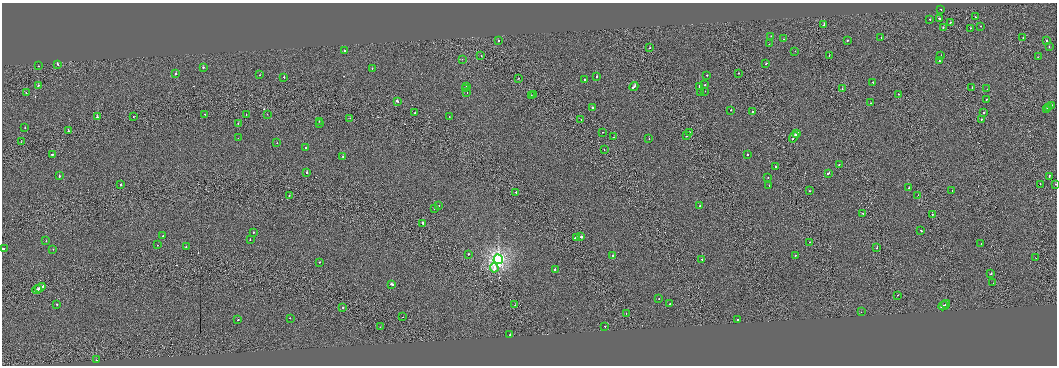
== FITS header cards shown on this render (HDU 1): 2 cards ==
NAXIS1  =                 2110
NAXIS2  =                  727

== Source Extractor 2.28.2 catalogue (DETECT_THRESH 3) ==
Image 2110 x 727 px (HDU 1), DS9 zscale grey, zoomed out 1/2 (1 PNG px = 2 x 2 image px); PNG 1059 x 368 px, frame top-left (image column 2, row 726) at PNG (2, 3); each listed source drawn as its Kron ellipse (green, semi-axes under 4 px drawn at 4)
Background 0.00523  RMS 0.17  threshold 0.5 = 3 sigma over >= 5 px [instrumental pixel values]
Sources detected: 184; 18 cannot appear on this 1/2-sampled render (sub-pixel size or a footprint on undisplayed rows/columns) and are neither listed nor drawn; the other 166 listed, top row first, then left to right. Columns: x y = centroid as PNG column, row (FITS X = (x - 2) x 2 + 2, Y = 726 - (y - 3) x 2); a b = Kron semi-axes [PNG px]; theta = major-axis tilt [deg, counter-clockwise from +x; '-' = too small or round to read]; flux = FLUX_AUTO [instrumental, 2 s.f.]
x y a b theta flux
941 9 2 2 - 120
975 17 2 1 - 63
940 18 2 2 - 220
930 19 2 2 - 190
950 23 2 1 - 89
824 25 4 2 - 250
981 26 2 2 - 51
943 27 2 2 - 180
970 28 2 2 - 110
771 36 2 2 - 39
881 37 2 1 - 37
1023 38 2 1 - 57
784 39 2 1 - 92
847 40 2 2 - 38
498 41 2 2 - 93
1047 41 2 2 - 86
769 44 2 1 - 110
1049 46 2 2 - 230
650 48 2 2 - 120
345 51 2 2 - 120
795 51 2 2 - 49
481 55 2 1 - 78
941 55 2 1 - 29
829 56 2 1 - 66
1038 57 2 1 - 80
462 59 2 1 - 30
939 61 2 2 - 95
766 63 2 2 - 140
57 64 2 2 - 99
38 66 2 1 - 44
203 67 2 2 - 130
372 68 2 2 - 90
738 73 2 2 - 100
175 74 2 2 - 190
260 75 2 1 - 45
707 75 2 2 - 92
284 77 2 2 - 110
597 77 2 2 - 160
518 78 2 1 - 47
584 80 2 2 - 55
873 82 2 1 - 100
39 85 2 2 - 190
704 85 2 2 - 80
466 86 2 1 - 16000
699 86 2 2 - 230
634 87 5 2 - 490
466 88 2 1 - 12000
972 88 2 2 - 50
842 89 2 1 - 120
987 89 2 2 - 70
705 91 2 1 - 30
467 92 2 1 - 6800
26 93 2 1 - 95
701 93 2 2 - 95
898 94 2 2 - 52
531 95 2 1 - 98
533 95 2 1 - 85
986 100 2 1 - 140
397 101 3 2 - 450
871 103 2 1 - 37
1051 106 4 1 - 280
592 107 2 2 - 180
1049 108 2 2 - 240
1046 109 4 2 - 290
731 110 2 1 - 150
752 111 2 1 - 27
415 113 2 2 - 150
983 113 2 1 - 180
205 114 2 1 - 150
267 114 2 1 - 50
246 115 2 1 - 47
97 117 2 2 - 130
133 117 2 1 - 71
449 117 2 2 - 30
350 118 2 2 - 19
581 119 2 1 - 38
981 119 2 2 - 95
319 121 2 1 - 19
320 123 2 2 - 53
238 124 2 2 - 94
25 127 2 2 - 61
68 131 2 2 - 71
603 132 2 1 - 40
689 133 2 2 - 130
797 133 3 2 - 950
686 136 2 2 - 240
614 137 2 1 - 53
794 137 6 1 54 1700
238 138 2 1 - 26
649 138 2 2 - 51
21 142 2 1 - 53
277 143 2 2 - 43
305 147 2 2 - 98
604 150 2 1 - 52
53 154 3 2 - 300
747 155 2 2 - 120
343 157 2 2 - 73
839 164 2 2 - 220
775 167 2 1 - 62
307 173 2 2 - 140
828 173 3 2 - 280
59 176 3 2 - 180
1049 176 2 2 - 120
768 177 2 2 - 63
120 184 2 2 - 74
1040 184 2 1 - 170
1055 184 2 2 - 47
769 185 2 2 - 37
909 188 2 2 - 61
952 190 2 1 - 46
810 191 2 2 - 120
516 192 2 1 - 110
918 195 2 1 - 130
289 196 2 1 - 90
439 206 2 2 - 100
700 206 2 2 - 150
435 208 2 2 - 110
863 214 2 2 - 220
932 214 2 2 - 120
423 223 3 2 - 400
921 231 2 2 - 140
253 232 2 2 - 130
163 236 2 2 - 91
576 237 4 2 - 400
580 237 4 2 - 290
250 239 2 2 - 170
46 241 2 2 - 54
810 242 2 1 - 52
981 244 2 1 - 45
157 245 2 2 - 64
186 247 2 2 - 150
877 248 2 2 - 400
3 249 2 2 - 530
53 249 2 2 - 47
468 254 2 2 - 97
795 255 2 2 - 46
613 256 2 2 - 450
1036 258 2 1 - 39
498 259 4 4 - 9900
702 259 2 1 - 450
319 262 2 1 - 310
494 268 4 3 - 300
555 270 2 2 - 120
991 273 2 2 - 170
993 283 2 1 - 24
392 284 3 2 - 300
40 288 6 2 32 780
37 290 5 2 - 900
898 295 2 1 - 52
659 298 2 2 - 100
57 304 2 2 - 46
670 304 2 2 - 49
946 304 4 2 - 450
515 305 2 2 - 86
943 306 5 2 - 580
343 307 2 2 - 74
861 312 2 1 - 96
626 314 2 1 - 64
403 317 2 1 - 47
290 318 2 2 - 69
238 320 2 1 - 79
737 320 2 2 - 99
605 326 2 2 - 62
380 327 2 1 - 35
510 335 2 2 - 300
96 360 2 1 - 110
At the frame edge (FLAGS 8, measured only in part): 2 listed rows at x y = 1055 184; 3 249
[18 sub-pixel or undisplayed-footprint detections neither listed nor drawn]